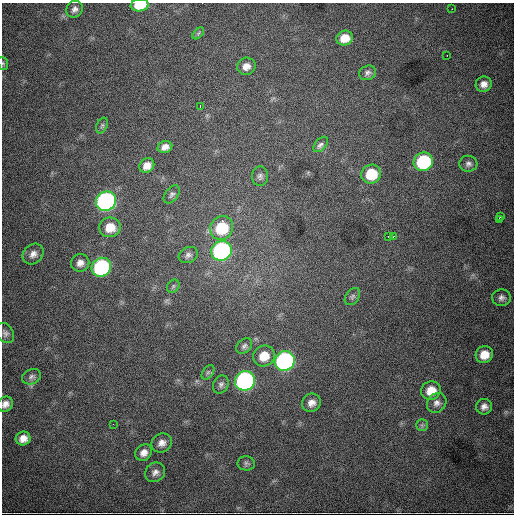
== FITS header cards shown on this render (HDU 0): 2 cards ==
NAXIS1  =                  512
NAXIS2  =                  512

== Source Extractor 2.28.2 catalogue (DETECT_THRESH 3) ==
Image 512 x 512 px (HDU 0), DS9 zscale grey, 1 PNG px = 1 image px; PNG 516 x 516 px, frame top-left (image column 1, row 512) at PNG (2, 3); each listed source drawn as its Kron ellipse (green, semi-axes under 4 px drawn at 4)
Background 4940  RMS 70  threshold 210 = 3 sigma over >= 5 px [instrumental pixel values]
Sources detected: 56; all 56 listed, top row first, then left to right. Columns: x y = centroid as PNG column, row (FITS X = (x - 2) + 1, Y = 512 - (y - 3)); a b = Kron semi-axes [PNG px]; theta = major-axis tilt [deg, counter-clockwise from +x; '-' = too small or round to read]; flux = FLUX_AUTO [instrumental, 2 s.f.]
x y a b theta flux
140 5 9 6 6 1.1e+05
75 9 9 7 52 2.1e+04
452 9 2 2 - 2.4e+03
198 33 7 4 46 8.6e+03
345 38 8 7 - 6.3e+04
447 55 2 2 - 2.6e+03
3 63 7 5 -70 7.5e+03
246 66 9 8 - 3.3e+04
368 73 9 7 22 1.7e+04
484 84 8 7 - 2.9e+04
200 106 3 2 - 5.6e+03
102 125 8 5 63 9.7e+03
321 144 9 5 49 2.5e+04
165 147 7 6 - 2.8e+04
423 162 10 9 - 4.6e+05
468 164 9 8 - 1.8e+04
147 166 8 6 39 3.7e+04
371 174 10 9 - 1.6e+05
260 176 9 8 - 1.8e+04
172 194 10 6 52 1.4e+04
106 201 10 9 - 1.8e+06
500 216 3 2 - 6.0e+03
499 220 4 2 - 8.5e+03
110 227 11 10 - 7.5e+04
222 228 12 11 - 2.4e+05
394 236 2 2 - 3.0e+03
388 237 3 2 - 5.6e+03
221 251 10 9 - 1.2e+06
33 254 11 9 43 3.1e+04
188 255 10 7 29 1.8e+04
80 263 9 8 - 2.9e+04
101 267 10 9 - 7.8e+05
173 286 7 5 47 9.8e+03
352 297 9 6 54 1.2e+04
501 298 9 8 - 2.0e+04
5 333 11 8 -59 1.8e+04
244 346 9 6 43 1.4e+04
484 355 9 8 - 7.0e+04
264 356 11 10 - 7.6e+04
285 361 10 9 - 1.5e+06
208 372 8 5 54 9.3e+03
32 377 10 7 23 1.7e+04
245 381 10 9 - 1.5e+06
221 384 9 7 63 1.6e+04
431 391 10 9 - 7.3e+04
311 403 9 9 - 3.3e+04
437 403 10 9 - 2.4e+04
5 404 8 7 - 2.6e+04
484 407 8 7 - 2.5e+04
113 424 2 2 - 2.3e+03
422 425 6 6 - 1.1e+04
23 438 7 7 - 3.9e+04
162 443 10 9 - 3.0e+04
144 453 9 7 43 3.2e+04
246 463 9 7 -6 1.3e+04
155 472 10 9 - 2.5e+04
At the frame edge (FLAGS 8, measured only in part): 3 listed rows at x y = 140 5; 3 63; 5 404